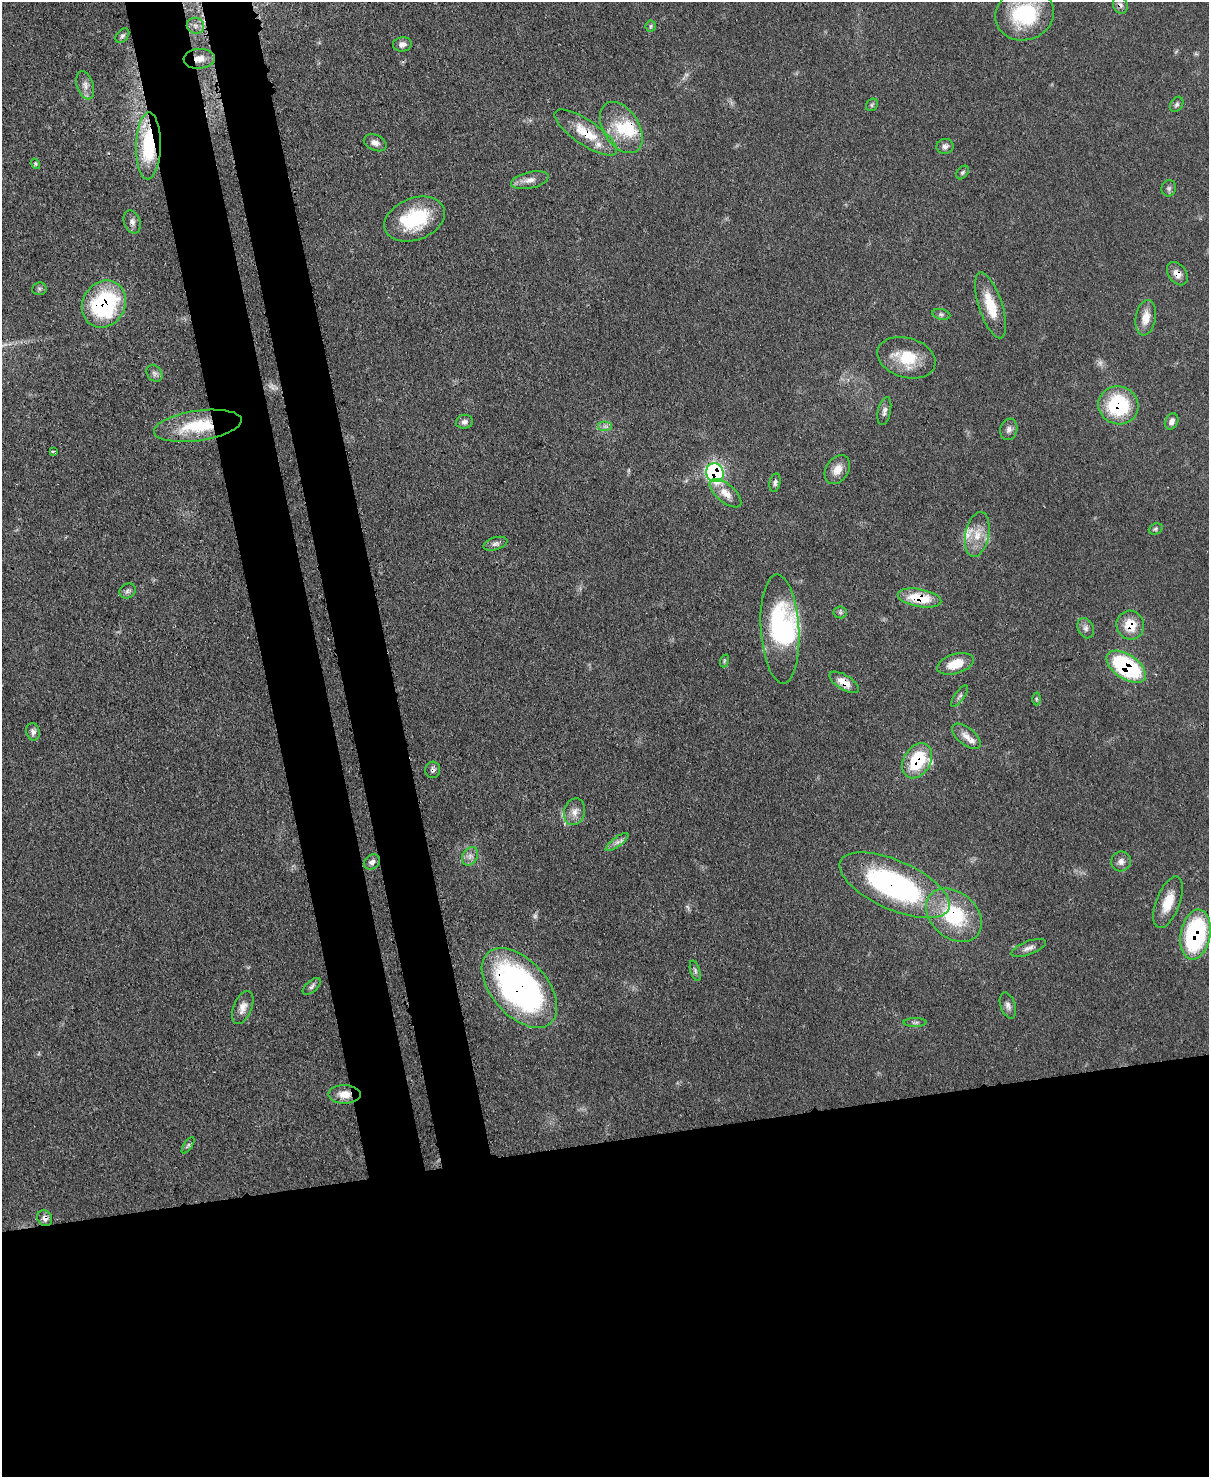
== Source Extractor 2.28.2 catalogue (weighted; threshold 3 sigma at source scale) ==
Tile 11 of 4 x 3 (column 3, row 3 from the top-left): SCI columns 2494-3700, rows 215-1689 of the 4991 x 4970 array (HDU 1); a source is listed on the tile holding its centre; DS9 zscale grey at full resolution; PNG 1211 x 1479 px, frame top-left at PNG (2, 2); each listed source drawn as its Kron ellipse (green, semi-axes under 4 px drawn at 4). Shown black and unused: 30% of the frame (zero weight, under 3 of 4 exposures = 9% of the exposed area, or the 3 px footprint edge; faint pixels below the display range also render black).
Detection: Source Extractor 2.28.2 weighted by HDU 2 'WHT'; one run over the whole footprint, this tile lists its part. Background 0.0551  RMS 0.004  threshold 0.0181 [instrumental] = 3 sigma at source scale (4.5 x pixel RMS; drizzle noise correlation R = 1.50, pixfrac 1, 0.05/0.05 arcsec/px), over >= 5 px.
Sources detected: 89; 4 too faint to see at this stretch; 1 inside a brighter object's white glare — neither listed nor drawn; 5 inside a brighter listed object's ellipse — not listed separately; the other 79 listed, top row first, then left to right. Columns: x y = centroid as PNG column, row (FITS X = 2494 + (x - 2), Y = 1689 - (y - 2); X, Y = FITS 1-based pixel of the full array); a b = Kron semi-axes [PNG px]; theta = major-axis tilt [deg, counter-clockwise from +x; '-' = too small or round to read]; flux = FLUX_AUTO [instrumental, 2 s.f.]
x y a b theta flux
1120 5 9 7 -72 1.5
1025 14 30 25 17 33
195 26 9 8 - 2
651 26 6 5 - 0.75
122 36 8 5 50 1
402 44 9 7 5 2
199 59 16 10 4 4.5
85 85 14 8 -72 2.6
1177 104 8 6 58 0.98
872 105 7 5 49 0.77
621 128 28 18 -58 15
586 132 37 12 -34 13
375 143 12 7 -23 2.5
148 146 33 12 89 33
945 146 8 7 - 1.8
35 164 5 4 - 0.62
962 172 8 5 50 0.82
530 180 19 8 12 3.6
1169 188 8 7 - 1.1
415 219 31 21 21 28
132 222 12 8 -69 1.9
1177 274 13 9 -53 3.6
39 289 7 6 - 0.92
104 304 24 21 59 54
990 305 34 11 -72 12
941 314 9 5 -12 0.92
1146 318 18 10 80 5.7
906 358 30 20 -16 15
154 373 9 7 -54 1.5
1118 405 20 19 - 34
884 411 14 6 78 1.8
1172 421 8 6 64 1.9
464 422 8 7 - 1.6
198 426 44 15 8 22
605 426 7 5 0 1.2
1009 429 11 8 73 2
53 451 4 2 - 0.74
837 470 16 11 57 4.6
715 473 9 8 - 82
775 483 9 5 77 1.1
725 493 19 9 -40 4.8
1156 529 7 5 21 0.8
977 534 23 11 78 7.3
495 544 12 6 17 1.6
128 591 9 7 35 1.3
919 598 22 9 -10 14
840 612 6 6 - 0.78
1130 625 14 13 - 9.3
1086 628 10 8 -68 1.7
780 629 54 19 -86 44
724 661 7 4 72 0.67
955 664 19 9 17 8.7
1126 667 22 12 -34 50
844 682 16 7 -32 5.3
960 696 13 4 54 1.2
1036 699 6 4 -89 0.64
33 732 9 6 -78 1.6
966 736 17 8 -39 3.5
917 761 19 13 59 22
433 770 8 7 - 1.3
574 812 13 10 74 3.4
617 842 13 5 36 1.9
470 856 10 7 56 2
1121 861 10 9 - 2.3
372 862 9 6 35 1.6
894 885 59 24 -24 97
1168 902 27 12 69 8.5
954 915 31 23 -41 31
1195 934 25 15 80 54
1028 948 18 6 21 2.4
695 971 10 4 -73 1.1
312 986 11 5 41 1.3
519 988 47 27 -48 130
1008 1006 13 7 -72 2
243 1007 17 9 68 3.4
915 1022 11 4 0 1.1
344 1094 16 9 -1 5.2
188 1145 9 3 56 0.77
45 1218 8 7 - 2.1
Overlapping masked pixels (flux is a lower limit): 21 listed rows (the first 20) at x y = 1120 5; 199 59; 586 132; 148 146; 1177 274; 104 304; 1118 405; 198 426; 715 473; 919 598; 1130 625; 1126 667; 844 682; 917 761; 433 770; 894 885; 954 915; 1195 934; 519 988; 344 1094